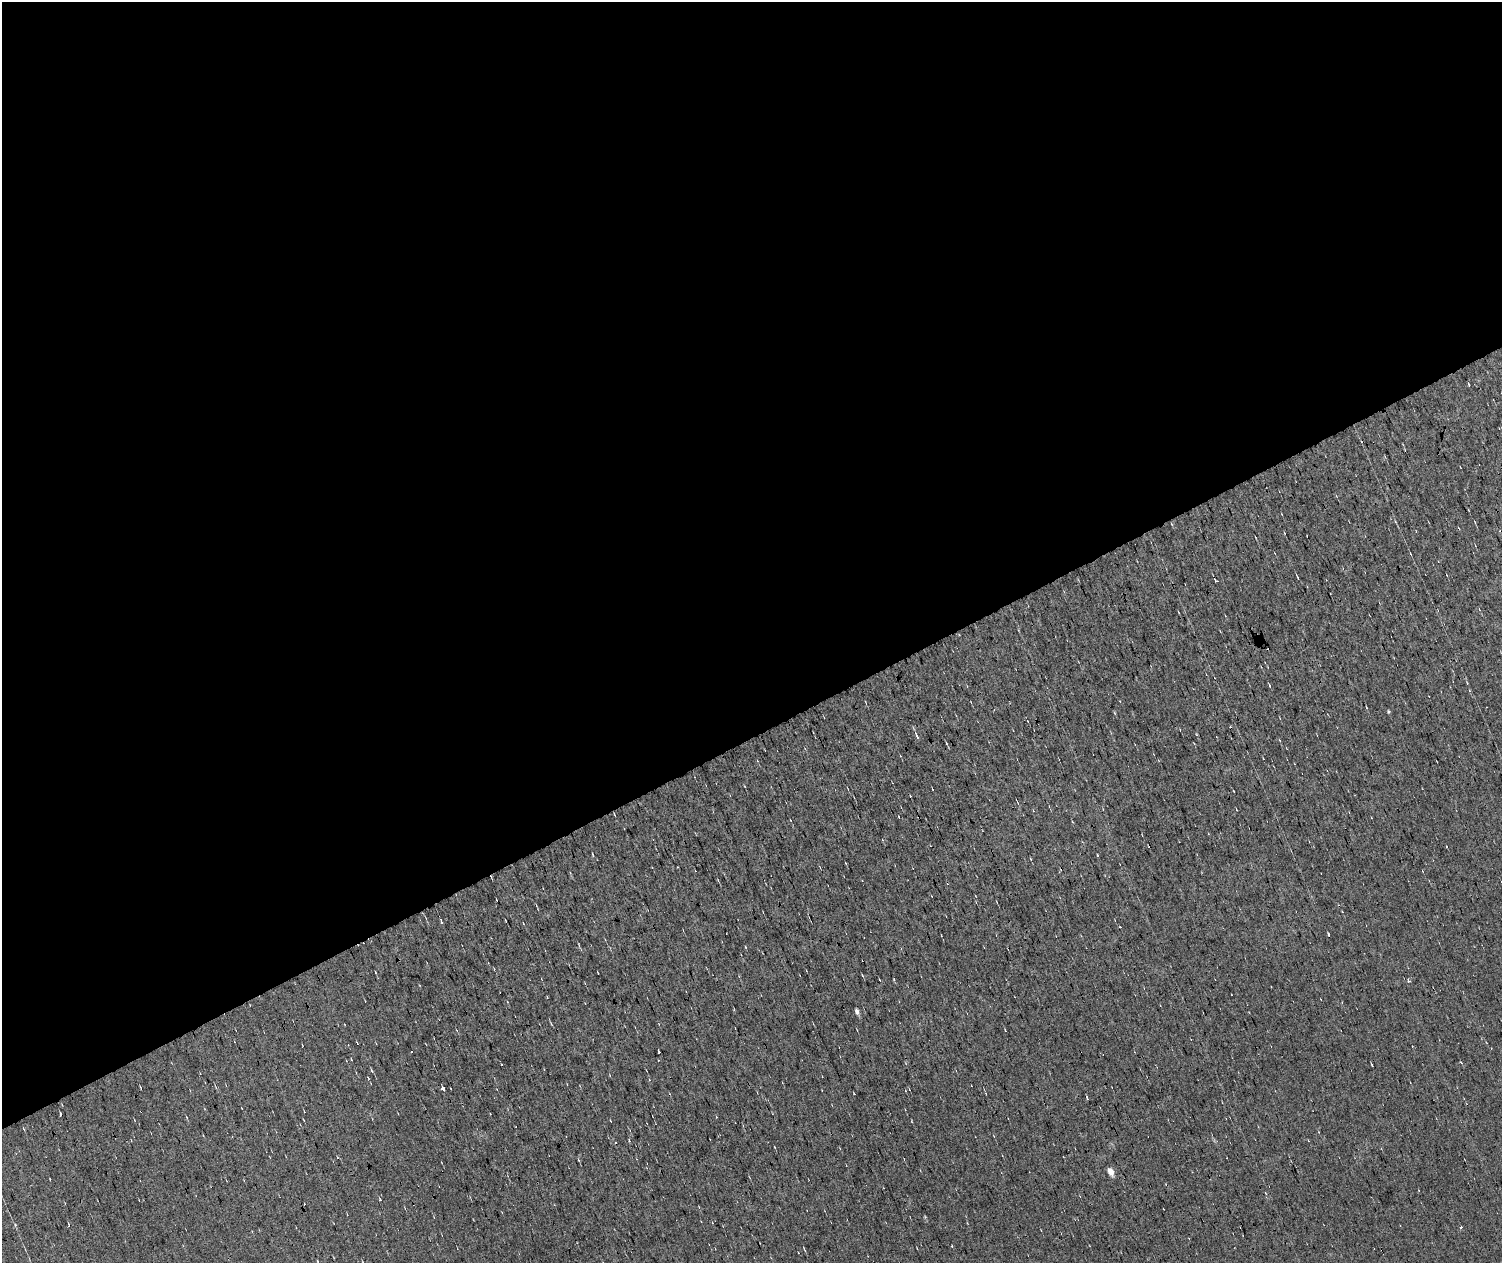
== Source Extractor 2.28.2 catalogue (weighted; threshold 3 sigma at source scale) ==
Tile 2 of 3 x 3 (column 2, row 1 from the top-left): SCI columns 1619-3118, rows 2524-3784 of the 4706 x 3784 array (HDU 1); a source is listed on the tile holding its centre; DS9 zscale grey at full resolution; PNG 1504 x 1265 px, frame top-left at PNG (2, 2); no overlay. Shown black and unused: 58% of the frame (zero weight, under 7 of 13 exposures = <1% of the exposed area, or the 3 px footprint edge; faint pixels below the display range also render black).
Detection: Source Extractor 2.28.2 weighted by HDU 2 'WHT'; one run over the whole footprint, this tile lists its part. Background 0.00971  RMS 0.0059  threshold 0.0243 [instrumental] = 3 sigma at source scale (4.09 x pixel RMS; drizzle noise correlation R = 1.36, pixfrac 0.8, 0.0396/0.0396 arcsec/px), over >= 5 px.
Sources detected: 52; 24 cosmic-ray / hot-pixel residue — not listed; the other 28 listed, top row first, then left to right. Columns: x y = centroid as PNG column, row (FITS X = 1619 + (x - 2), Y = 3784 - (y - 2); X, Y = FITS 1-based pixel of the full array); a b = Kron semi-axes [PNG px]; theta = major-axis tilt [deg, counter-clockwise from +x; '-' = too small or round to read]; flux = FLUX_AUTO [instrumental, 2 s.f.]
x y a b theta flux
1411 554 4 2 - 0.4
1298 578 5 2 - 0.54
1215 580 3 2 - 0.72
1270 686 5 2 - 0.76
1388 712 5 3 - 0.54
917 736 8 3 -67 1.6
946 743 4 3 - 0.42
614 814 3 2 - 0.38
593 855 4 2 - 0.67
1329 935 4 2 - 0.65
745 947 4 3 - 0.42
375 972 3 2 - 0.39
598 973 3 2 - 0.38
862 975 5 3 - 0.43
547 997 2 2 - 0.38
857 1012 6 4 -75 1.9
659 1052 3 3 - 9.1
1372 1065 4 2 - 0.6
372 1071 6 3 -55 0.7
141 1088 4 2 - 0.37
443 1088 5 3 - 9
629 1141 3 2 - 1
579 1160 4 3 - 0.46
1111 1172 6 4 -61 5.4
380 1199 4 3 - 0.57
925 1217 4 3 - 0.49
68 1224 4 2 - 0.36
317 1261 4 2 - 0.38
Unlisted compact peaks at least as high as the median listed source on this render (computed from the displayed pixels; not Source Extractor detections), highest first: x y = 15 1225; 1097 855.